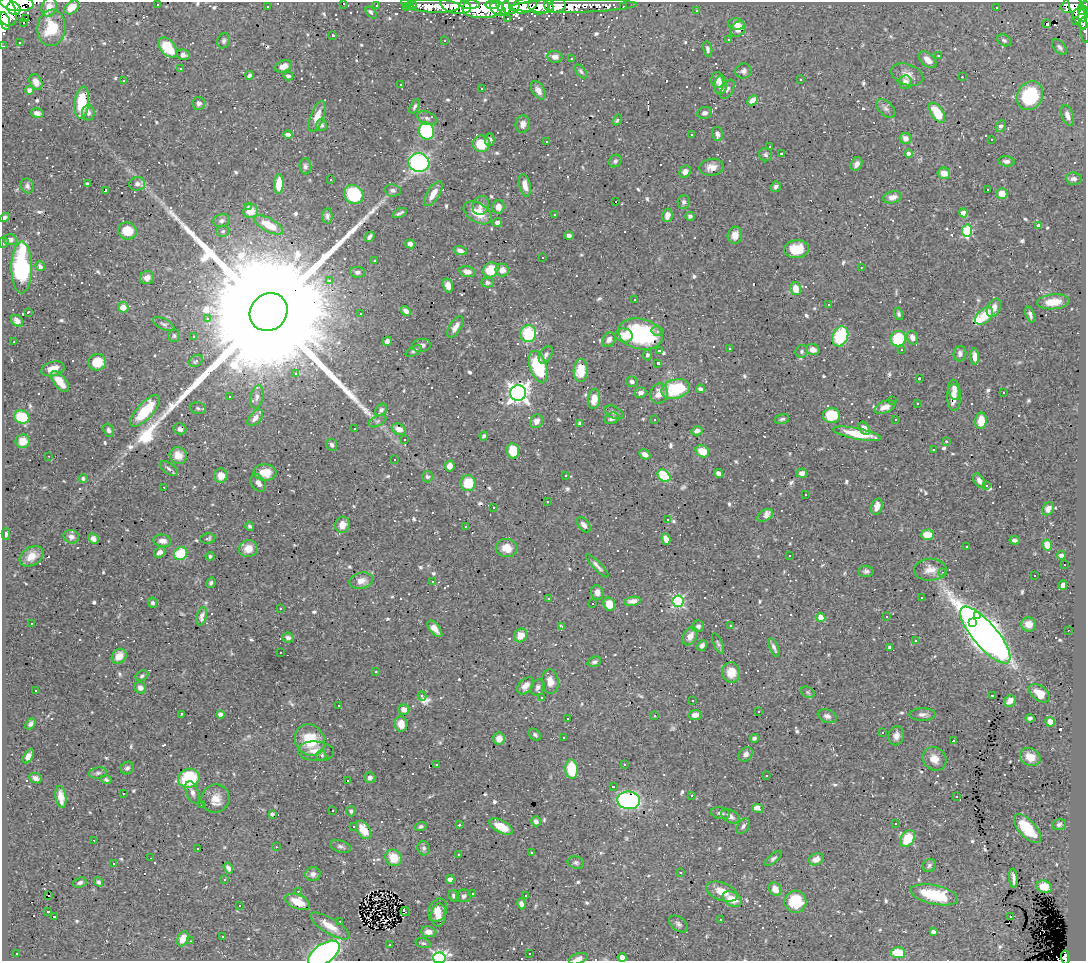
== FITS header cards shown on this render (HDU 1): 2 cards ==
NAXIS1  =                 1084
NAXIS2  =                  959

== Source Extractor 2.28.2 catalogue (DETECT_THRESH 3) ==
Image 1084 x 959 px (HDU 1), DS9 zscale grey, 1 PNG px = 1 image px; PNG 1088 x 963 px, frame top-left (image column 1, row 959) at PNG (2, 2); each listed source drawn as its Kron ellipse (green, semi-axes under 4 px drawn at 4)
Background 0.685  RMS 0.027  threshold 0.0818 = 3 sigma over >= 5 px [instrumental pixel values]
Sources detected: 916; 1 with non-positive FLUX_AUTO (blend fragments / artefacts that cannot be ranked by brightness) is neither listed nor drawn; of the other 915, the 500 brightest by FLUX_AUTO listed and drawn (415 fainter detections omitted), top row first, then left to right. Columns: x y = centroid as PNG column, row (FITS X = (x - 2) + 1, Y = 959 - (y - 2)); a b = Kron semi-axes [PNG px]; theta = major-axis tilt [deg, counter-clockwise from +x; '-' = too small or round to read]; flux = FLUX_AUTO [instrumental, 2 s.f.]
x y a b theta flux
17 3 16 7 -4 1500
343 3 3 3 - 19
407 4 7 3 -31 19
470 4 10 4 -1 650
157 5 3 3 - 52
414 5 3 2 - 4
456 5 16 8 -14 780
493 5 7 4 6 480
524 5 13 7 16 1100
538 5 10 9 - 610
549 5 6 4 -65 420
1071 5 10 7 32 110
267 6 3 3 - 4.9
376 6 3 3 - 6.5
433 6 27 7 -2 340
503 6 10 6 -65 450
511 6 9 8 - 710
557 6 9 6 25 300
573 6 64 7 1 250
1084 6 4 4 - 140
49 7 10 7 73 17
72 7 8 5 43 30
483 7 20 10 3 980
623 7 3 2 - 4.1
4 8 18 10 -63 2400
14 8 7 6 - 700
406 8 3 3 - 6.7
996 8 3 3 - 12
1077 8 22 6 -70 370
498 9 9 5 -39 310
1082 10 4 3 - 110
697 11 3 3 - 8.2
371 13 7 4 -51 6
1083 15 7 4 83 230
26 18 3 3 - 1200
508 18 3 3 - 5.9
1076 20 3 3 - 14
5 21 9 4 -74 540
24 23 3 2 - 8.9
736 24 8 5 -8 12
1046 24 3 3 - 100
51 28 18 14 84 65
738 29 8 7 - 15
1084 30 13 3 -83 22
333 36 3 3 - 4.1
729 39 3 3 - 34
445 40 3 3 - 23
1004 40 7 5 -29 4.2
224 41 8 6 70 4.9
19 42 3 3 - 8.4
3 46 3 2 - 5.2
1060 47 9 5 -47 5.5
168 48 12 7 -50 70
708 49 8 4 -78 5.1
183 55 7 5 -10 9.1
939 55 3 3 - 9.1
555 57 7 6 - 10
572 58 3 3 - 8.1
928 60 10 6 -43 16
283 66 9 6 20 12
181 69 3 3 - 17
581 71 8 4 -49 4
743 71 8 7 - 6.7
249 75 4 3 - 5.3
907 75 17 10 -19 18
288 76 5 4 - 5.1
962 77 3 2 - 7.6
718 80 8 6 -87 12
801 80 3 3 - 3.8
123 81 3 3 - 43
36 82 8 6 -63 11
905 82 7 6 - 12
401 85 3 3 - 5.2
721 85 9 6 86 14
482 89 3 3 - 6.7
727 89 10 5 61 6
30 90 4 4 - 16
538 90 10 6 -58 12
1030 96 15 12 59 120
752 100 6 4 45 12
82 103 16 7 84 85
199 103 6 6 - 6.3
415 106 8 4 63 4
886 108 11 7 -45 7.4
37 113 6 4 -15 9.2
88 113 7 6 - 6.9
704 113 7 6 - 6.9
937 113 11 6 -56 62
1067 115 11 6 -68 11
317 116 16 6 70 23
427 118 10 6 -23 6.4
617 120 6 3 57 4
523 124 9 7 76 10
321 125 6 5 - 4.3
1001 126 6 4 65 5.9
426 131 8 7 - 220
717 134 7 5 -79 6.3
288 135 4 4 - 17
691 135 3 3 - 5.9
905 138 6 5 - 13
490 140 6 5 - 5
992 140 3 3 - 43
546 141 3 3 - 86
481 144 8 8 - 56
769 146 3 2 - 4.7
909 153 4 4 - 8.9
781 154 3 3 - 6
766 155 6 6 - 4.3
615 161 7 6 - 5.4
1006 161 8 5 -8 6.4
419 163 10 9 - 420
856 164 7 5 58 9.6
305 166 8 6 -86 5.6
712 167 12 8 7 14
685 172 6 5 - 12
944 173 6 6 - 19
1074 179 8 6 -5 8.3
330 180 3 3 - 27
87 184 4 3 - 4.1
137 184 8 7 - 8.7
279 184 10 4 88 39
525 185 11 5 -77 15
27 186 7 6 - 5.7
776 187 5 4 - 6.3
105 190 4 3 - 14
393 190 8 6 -7 6.5
988 190 3 3 - 53
354 194 10 9 - 130
433 194 14 6 57 21
1002 194 5 5 - 30
892 197 9 6 13 14
615 202 3 3 - 1100
684 202 7 6 - 4.6
481 205 10 8 70 9
248 206 3 3 - 4.1
498 207 7 6 - 12
251 211 7 7 - 26
400 213 8 3 27 4.3
478 213 15 9 -31 35
963 213 4 4 - 17
555 215 3 3 - 6
667 215 7 5 78 12
327 216 8 5 88 5.1
690 216 5 4 - 5.1
5 217 5 4 - 4.7
222 221 8 6 14 5.5
497 223 5 4 - 7.4
268 225 16 6 -28 33
1039 226 4 4 - 18
127 231 9 8 - 44
223 231 6 5 - 3.9
967 231 6 5 - 130
735 235 8 7 - 16
569 236 5 4 - 6.1
369 237 6 3 53 5.3
10 240 6 5 - 7.4
4 242 5 4 - 3.8
410 244 5 4 - 8.2
797 249 12 9 3 45
460 250 7 4 -21 8.2
542 257 3 3 - 120
375 260 3 3 - 8.1
40 266 5 4 - 6.3
22 267 26 10 -90 230
861 267 3 2 - 6.2
491 270 8 7 - 39
502 270 6 6 - 8.5
357 272 7 5 -6 5.4
467 272 8 5 -14 11
147 278 7 6 - 13
330 280 3 3 - 11
488 283 6 5 - 4.7
448 286 7 5 -75 10
796 289 6 5 - 30
635 300 3 3 - 4
1053 302 16 7 5 27
829 305 3 3 - 15
123 307 5 5 - 20
994 308 10 6 62 14
406 311 5 4 - 8.5
28 312 3 3 - 4.2
269 312 20 18 45 240000
361 314 3 2 - 8.5
899 314 6 4 -76 3.9
1030 315 8 4 -71 6.6
984 316 11 6 44 32
208 319 3 3 - 49
17 321 6 5 - 11
164 324 12 5 -27 5.2
455 327 12 5 58 12
657 331 6 5 - 3.8
528 334 8 8 - 96
640 334 23 15 -14 190
624 335 9 7 -7 27
174 336 6 6 - 4.2
840 336 10 7 69 92
193 337 3 3 - 4.2
912 338 7 5 -71 12
898 339 8 7 - 83
609 340 7 6 - 11
387 341 5 4 - 9.3
14 342 3 3 - 52
421 345 9 6 8 8.9
729 348 3 3 - 4.4
901 349 3 3 - 33
659 350 4 2 - 4.2
813 350 7 5 -16 13
414 351 9 4 27 5.2
802 351 6 6 - 5.2
960 354 7 6 - 7.8
546 355 9 6 60 6.3
648 355 5 4 - 4.8
975 356 8 4 -87 12
196 361 7 5 33 7.7
97 362 9 8 - 40
658 363 3 3 - 9.8
538 367 16 8 -71 130
53 369 12 7 13 21
581 370 11 7 87 39
296 374 3 3 - 21
919 379 3 3 - 7.2
60 381 12 6 -53 25
632 382 6 5 - 6
676 389 14 9 16 94
700 389 4 3 - 5.1
954 390 10 6 -82 11
518 393 8 7 - 1200
641 393 6 5 - 7.6
659 393 10 8 70 21
1003 393 3 3 - 24
229 397 3 3 - 59
257 397 12 6 78 8.3
954 398 13 6 -89 23
594 399 10 6 82 23
893 401 3 2 - 4.3
917 403 3 3 - 11
885 407 11 6 21 15
198 408 8 6 -13 4.5
381 410 7 5 46 5.2
145 411 20 8 47 95
614 412 10 6 -27 5.4
832 416 8 7 - 58
22 417 8 6 -21 76
255 418 10 5 49 11
612 418 7 5 29 7.5
782 419 7 5 13 4.2
655 420 3 3 - 4.5
896 420 3 3 - 8.4
378 421 9 5 27 4.7
537 421 7 6 - 12
981 421 8 5 84 32
580 423 4 3 - 4.2
864 428 7 5 -54 9.4
180 429 6 5 - 9.3
354 429 3 3 - 16
399 429 7 5 -24 16
109 430 7 5 -71 6.3
697 431 5 4 - 10
857 434 25 5 -11 48
484 436 4 3 - 4.6
405 440 3 3 - 5.8
23 441 7 7 - 24
946 441 3 3 - 23
332 445 6 5 - 4.8
933 450 3 3 - 6.7
513 451 8 6 -82 49
702 451 7 6 - 33
645 454 6 4 -29 8
178 455 9 8 - 25
49 456 3 2 - 6
394 459 3 3 - 41
450 466 5 5 - 15
169 469 10 5 -35 5.7
265 472 11 8 -5 31
719 473 5 4 - 8
802 473 5 4 - 9.6
565 475 3 3 - 21
221 476 7 6 - 22
664 476 7 5 -46 92
428 477 5 5 - 6.8
83 479 4 4 - 4.2
979 481 8 5 -55 7.8
258 483 9 7 -55 9.6
468 483 8 7 - 58
987 486 3 3 - 570
164 487 3 2 - 4.3
806 494 3 3 - 22
547 501 3 3 - 9.2
877 506 8 5 76 13
493 508 3 3 - 5.6
1048 509 7 5 59 9.9
765 515 8 5 31 15
667 520 3 3 - 9.9
342 525 8 7 - 18
584 525 9 5 -52 9.7
250 526 5 4 - 4.1
466 527 3 3 - 7.9
6 534 6 4 89 4
927 535 6 5 - 32
71 537 8 6 -25 8.8
208 538 8 5 9 4.5
93 539 6 4 -44 8
666 539 5 4 - 19
1014 540 5 3 - 5.2
162 541 9 6 -7 11
1047 545 5 4 - 26
967 547 3 2 - 4.4
507 548 11 9 -12 24
248 549 9 8 - 19
160 552 6 5 - 7.9
181 554 7 6 - 65
1061 555 4 3 - 8.3
31 556 13 9 33 24
210 556 4 4 - 4
789 556 3 3 - 5.5
1064 565 3 3 - 110
597 566 15 4 -46 7.6
930 570 16 11 5 20
866 571 7 5 -2 5.8
943 572 3 2 - 4.5
1034 576 3 3 - 75
361 581 12 8 13 17
433 582 3 3 - 46
211 583 5 4 - 4.3
1063 585 5 4 - 7.1
597 592 7 6 - 11
549 598 3 3 - 5.3
921 598 3 3 - 29
632 601 8 4 10 9.7
678 601 6 5 - 250
152 603 5 4 - 3.9
593 603 3 3 - 140
609 604 7 5 -69 28
280 608 3 2 - 3.8
978 615 3 3 - 36
202 616 9 4 76 8.7
886 616 3 3 - 5.9
821 617 5 4 - 28
32 623 3 3 - 4.2
973 623 3 3 - 220
1029 624 7 7 - 15
562 626 3 3 - 4.5
698 626 6 5 - 5
731 626 4 3 - 4.1
435 629 10 5 -51 13
1068 630 3 2 - 11
520 635 7 6 - 20
985 635 36 12 -50 2700
690 636 9 7 61 16
288 638 6 5 - 5.6
915 641 3 3 - 4.5
718 644 11 4 -65 4.2
702 646 5 4 - 6.2
774 647 10 3 -66 5.8
889 647 3 3 - 4.1
280 652 3 3 - 5
119 656 8 6 46 25
594 662 7 5 21 4.6
376 671 3 3 - 5.8
731 672 10 9 - 29
142 676 7 5 29 4
550 681 12 8 -82 17
526 686 10 6 47 14
538 687 8 6 65 6.6
140 688 6 5 - 10
35 690 3 3 - 14
808 692 7 5 -22 3.7
1039 693 12 7 -39 32
422 696 4 3 - 260
992 696 3 3 - 58
542 698 3 3 - 5.3
693 700 3 3 - 7.7
1010 701 6 5 - 19
339 706 3 2 - 4.1
404 710 5 5 - 14
759 711 3 3 - 4.7
181 714 3 3 - 12
220 714 4 4 - 17
923 714 13 6 0 8.5
655 715 3 3 - 330
695 715 6 5 - 9.1
827 716 10 6 -20 7.8
1030 718 4 3 - 3.8
568 719 3 3 - 4.8
1050 722 5 4 - 21
31 724 6 4 51 5.4
401 724 7 6 - 22
882 733 3 3 - 70
535 735 7 5 -41 4.2
896 736 10 7 80 10
563 737 3 3 - 6
754 738 4 4 - 4.9
499 739 6 6 - 11
310 740 16 14 -57 65
954 740 4 3 - 12
316 751 18 10 -3 20
746 754 8 6 49 7.7
321 755 5 5 - 4.4
28 756 7 4 58 13
1030 757 11 8 -27 22
934 759 13 11 -42 19
624 764 3 2 - 3.9
436 765 3 3 - 7
127 768 7 6 - 5
572 769 9 6 -85 74
98 773 9 5 9 4.4
767 776 3 3 - 3.9
35 778 6 5 - 7.4
189 778 11 9 19 110
370 778 5 5 - 6.7
106 780 5 4 - 3.8
347 781 3 3 - 79
613 786 3 3 - 78
192 792 11 6 -69 7.9
123 793 3 3 - 8.9
692 796 3 3 - 43
61 797 11 5 -81 18
957 797 3 3 - 160
215 799 14 13 - 24
629 800 11 8 -9 320
202 805 3 2 - 4.2
758 809 6 4 -23 28
333 810 3 3 - 12
351 811 5 5 - 5
721 813 10 6 -11 6.2
272 814 4 3 - 4.1
730 816 10 6 -29 9
536 821 5 4 - 7.1
896 824 3 3 - 8.2
459 825 3 3 - 6.9
1059 825 7 5 15 5.2
354 826 3 3 - 4
743 826 9 5 54 5.6
421 827 6 4 15 4
501 827 13 6 -28 33
1027 829 18 8 -48 59
364 830 10 6 -60 30
908 839 9 6 54 57
94 840 3 2 - 28
340 846 11 6 -18 5.8
276 847 3 2 - 8
198 848 3 3 - 10
424 848 7 6 - 5.4
531 853 3 3 - 75
458 854 3 3 - 12
151 858 3 2 - 4.7
393 858 9 7 -41 32
773 859 10 4 39 4.7
816 859 8 5 23 15
576 862 8 6 -12 4.9
114 863 3 3 - 680
929 865 7 6 - 4.5
228 868 6 4 -57 7.1
681 872 3 3 - 5.4
313 874 7 7 - 8.6
1013 878 10 3 -86 5.7
450 879 4 4 - 15
225 880 3 3 - 5.8
80 882 7 5 21 4.6
98 882 5 4 - 3.9
1044 887 8 6 -17 32
775 889 7 6 - 22
298 891 3 2 - 6.3
722 891 16 9 -21 29
472 894 3 2 - 4
934 895 24 9 -12 100
48 896 3 2 - 13
454 896 6 5 - 6.1
463 896 7 6 - 5.2
526 896 3 3 - 16
732 899 10 7 -33 29
298 902 13 7 -23 34
795 902 11 11 - 79
521 904 6 4 -73 6.9
240 906 3 3 - 110
438 910 12 9 68 17
48 911 3 3 - 13
405 912 5 2 - 5
439 915 12 7 84 14
1010 916 3 2 - 48
54 917 3 3 - 200
721 919 3 3 - 11
340 922 3 3 - 8
678 924 11 7 -36 6.6
330 926 22 7 -31 26
429 932 8 5 -8 14
933 932 4 4 - 5.8
223 937 3 3 - 10
183 939 8 5 65 26
191 941 3 2 - 4.5
423 943 8 4 -14 4.2
390 945 3 2 - 4.6
16 953 3 3 - 9.8
898 953 7 5 -3 45
324 954 18 9 35 570
530 954 3 3 - 5.1
622 957 4 4 - 11
1065 957 7 4 -86 22
439 958 6 5 - 410
578 959 9 5 17 9
At the frame edge (FLAGS 8, measured only in part): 13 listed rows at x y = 17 3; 343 3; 1084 6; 4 8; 5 21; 1084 30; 3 46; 4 242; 324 954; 622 957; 1065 957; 439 958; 578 959
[415 fainter detections neither listed nor drawn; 1 non-positive-flux detection neither listed nor drawn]